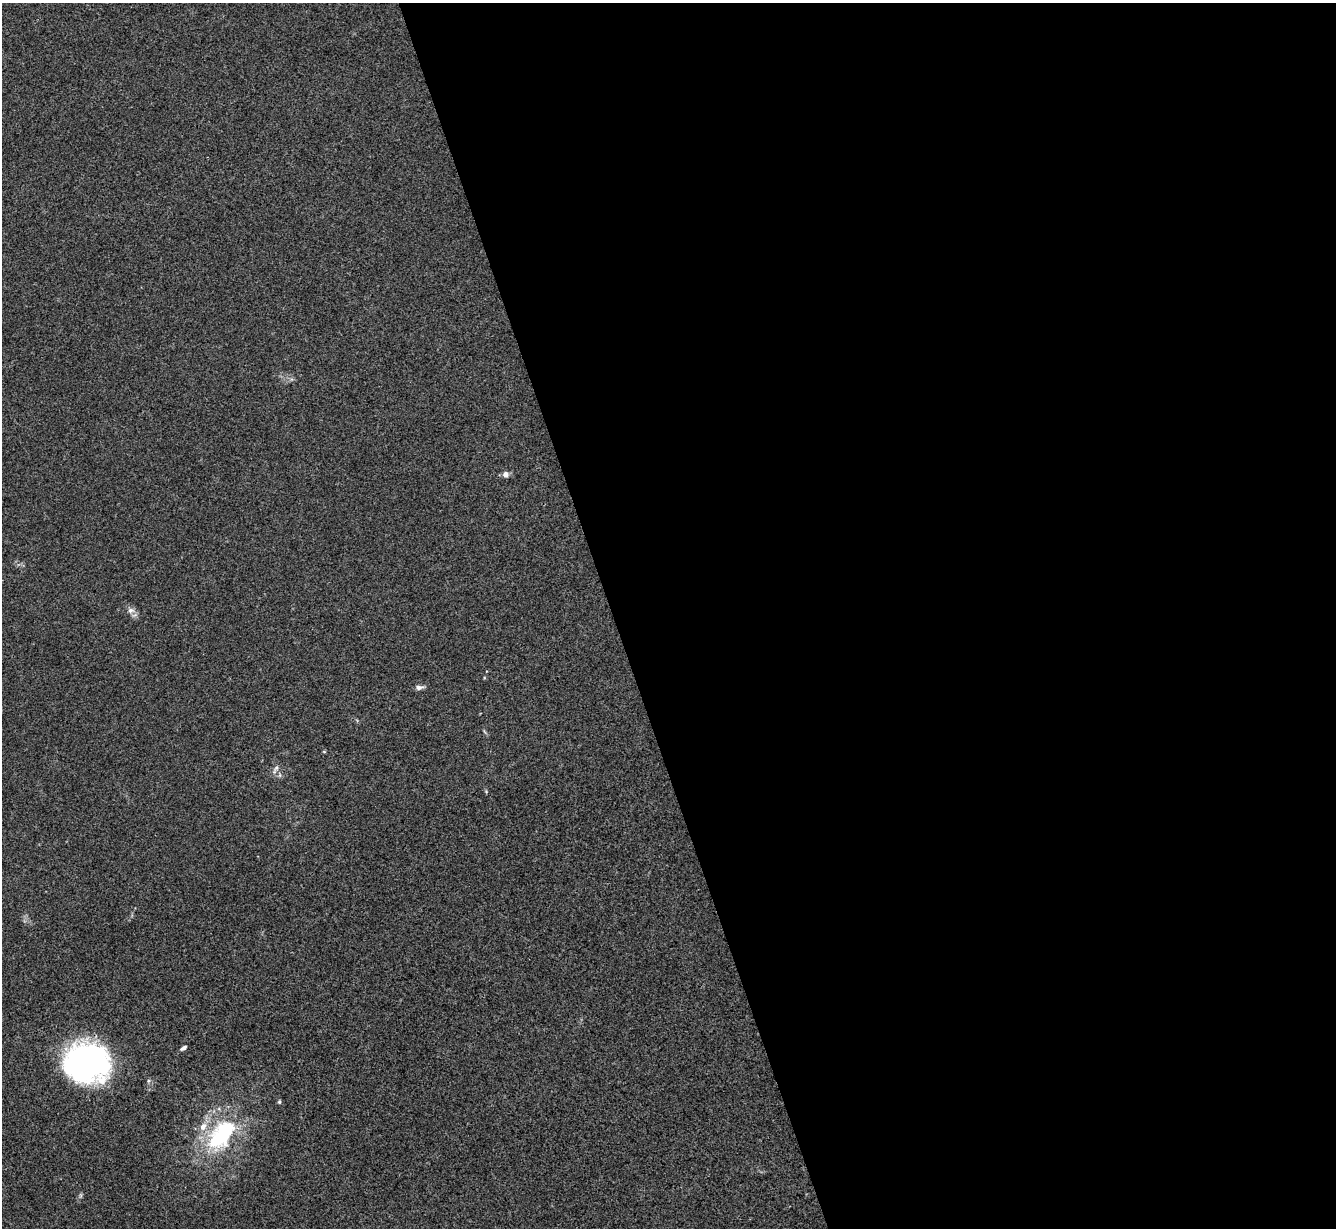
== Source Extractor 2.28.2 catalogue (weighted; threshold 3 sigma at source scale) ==
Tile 8 of 4 x 4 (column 4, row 2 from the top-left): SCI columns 4005-5338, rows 2725-3950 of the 5340 x 5325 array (HDU 1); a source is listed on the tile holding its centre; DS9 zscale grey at full resolution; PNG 1338 x 1230 px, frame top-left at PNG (2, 3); no overlay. Shown black and unused: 54% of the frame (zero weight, under 3 of 4 exposures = <1% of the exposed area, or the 3 px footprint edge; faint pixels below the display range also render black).
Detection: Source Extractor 2.28.2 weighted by HDU 2 'WHT'; one run over the whole footprint, this tile lists its part. Background 0.0334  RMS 0.0043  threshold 0.0195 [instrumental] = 3 sigma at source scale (4.5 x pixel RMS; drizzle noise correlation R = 1.50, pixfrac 1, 0.05/0.05 arcsec/px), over >= 5 px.
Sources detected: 12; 2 inside a brighter object's white glare — not listed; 1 inside a brighter listed object's ellipse — not listed separately; the other 9 listed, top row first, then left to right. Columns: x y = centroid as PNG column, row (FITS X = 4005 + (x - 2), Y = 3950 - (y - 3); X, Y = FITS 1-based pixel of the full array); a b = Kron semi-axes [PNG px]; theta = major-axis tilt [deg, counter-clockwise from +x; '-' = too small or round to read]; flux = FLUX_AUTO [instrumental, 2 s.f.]
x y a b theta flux
506 474 6 6 - 2.3
131 610 10 7 0 1.9
419 687 9 6 5 1.6
324 752 5 3 - 0.39
276 769 14 4 60 1.4
183 1048 7 4 36 1.1
88 1064 46 41 86 86
279 1102 5 4 - 0.6
219 1137 39 28 60 34